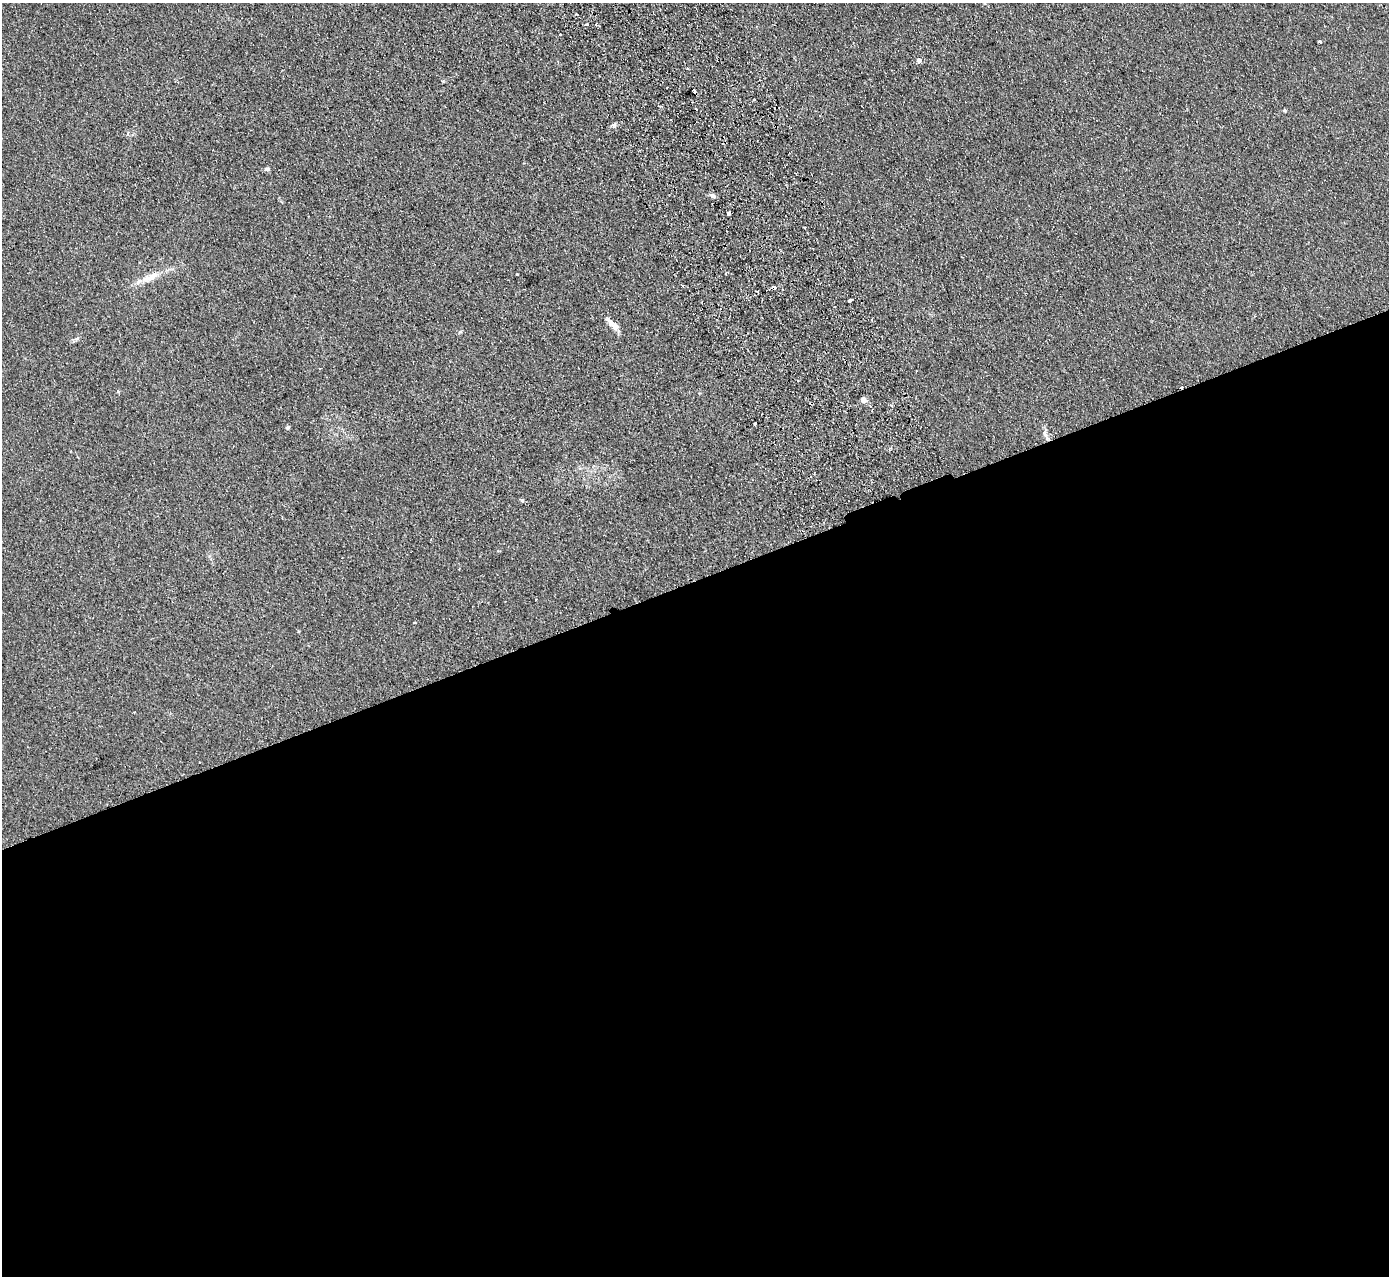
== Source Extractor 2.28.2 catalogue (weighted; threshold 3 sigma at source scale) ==
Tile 15 of 4 x 4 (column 3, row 4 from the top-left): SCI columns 2831-4217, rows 182-1455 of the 5659 x 5589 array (HDU 1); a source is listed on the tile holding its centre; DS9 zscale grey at full resolution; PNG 1391 x 1278 px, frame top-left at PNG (2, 3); no overlay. Shown black and unused: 55% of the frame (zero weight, under 2 of 3 exposures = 3% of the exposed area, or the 3 px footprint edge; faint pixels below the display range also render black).
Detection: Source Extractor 2.28.2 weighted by HDU 2 'WHT'; one run over the whole footprint, this tile lists its part. Background 0.126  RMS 0.012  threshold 0.0538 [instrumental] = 3 sigma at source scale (4.5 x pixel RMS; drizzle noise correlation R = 1.50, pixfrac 1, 0.05/0.05 arcsec/px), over >= 5 px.
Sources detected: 31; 8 cosmic-ray / hot-pixel residue — not listed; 1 inside a brighter listed object's ellipse — not listed separately; the other 22 listed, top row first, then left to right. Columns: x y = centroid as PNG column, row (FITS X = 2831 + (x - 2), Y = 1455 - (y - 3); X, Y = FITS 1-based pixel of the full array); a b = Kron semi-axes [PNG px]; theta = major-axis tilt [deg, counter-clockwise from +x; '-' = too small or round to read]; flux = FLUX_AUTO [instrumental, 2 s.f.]
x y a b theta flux
586 24 5 3 - 1.9
560 34 3 3 - 3
1320 41 4 3 - 2
919 60 4 3 - 32
696 109 3 3 - 2.8
1285 110 5 4 - 1.4
267 169 8 5 0 2.4
712 196 8 5 -21 3.6
729 213 3 3 - 8.2
726 273 3 2 - 1.3
150 277 31 9 26 18
683 285 3 3 - 3.7
774 287 4 3 - 6.3
850 300 4 3 - 12
615 326 12 8 -33 6.9
797 380 3 3 - 1.4
863 399 7 5 89 4.6
755 424 3 3 - 34
287 427 4 4 - 2.4
1044 432 11 4 -87 3.8
522 500 4 3 - 2.5
414 622 3 2 - 1.6
Overlapping masked pixels (flux is a lower limit): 1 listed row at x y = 774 287
Unlisted compact peaks at least as high as the median listed source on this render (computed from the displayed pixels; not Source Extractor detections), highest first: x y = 614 125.